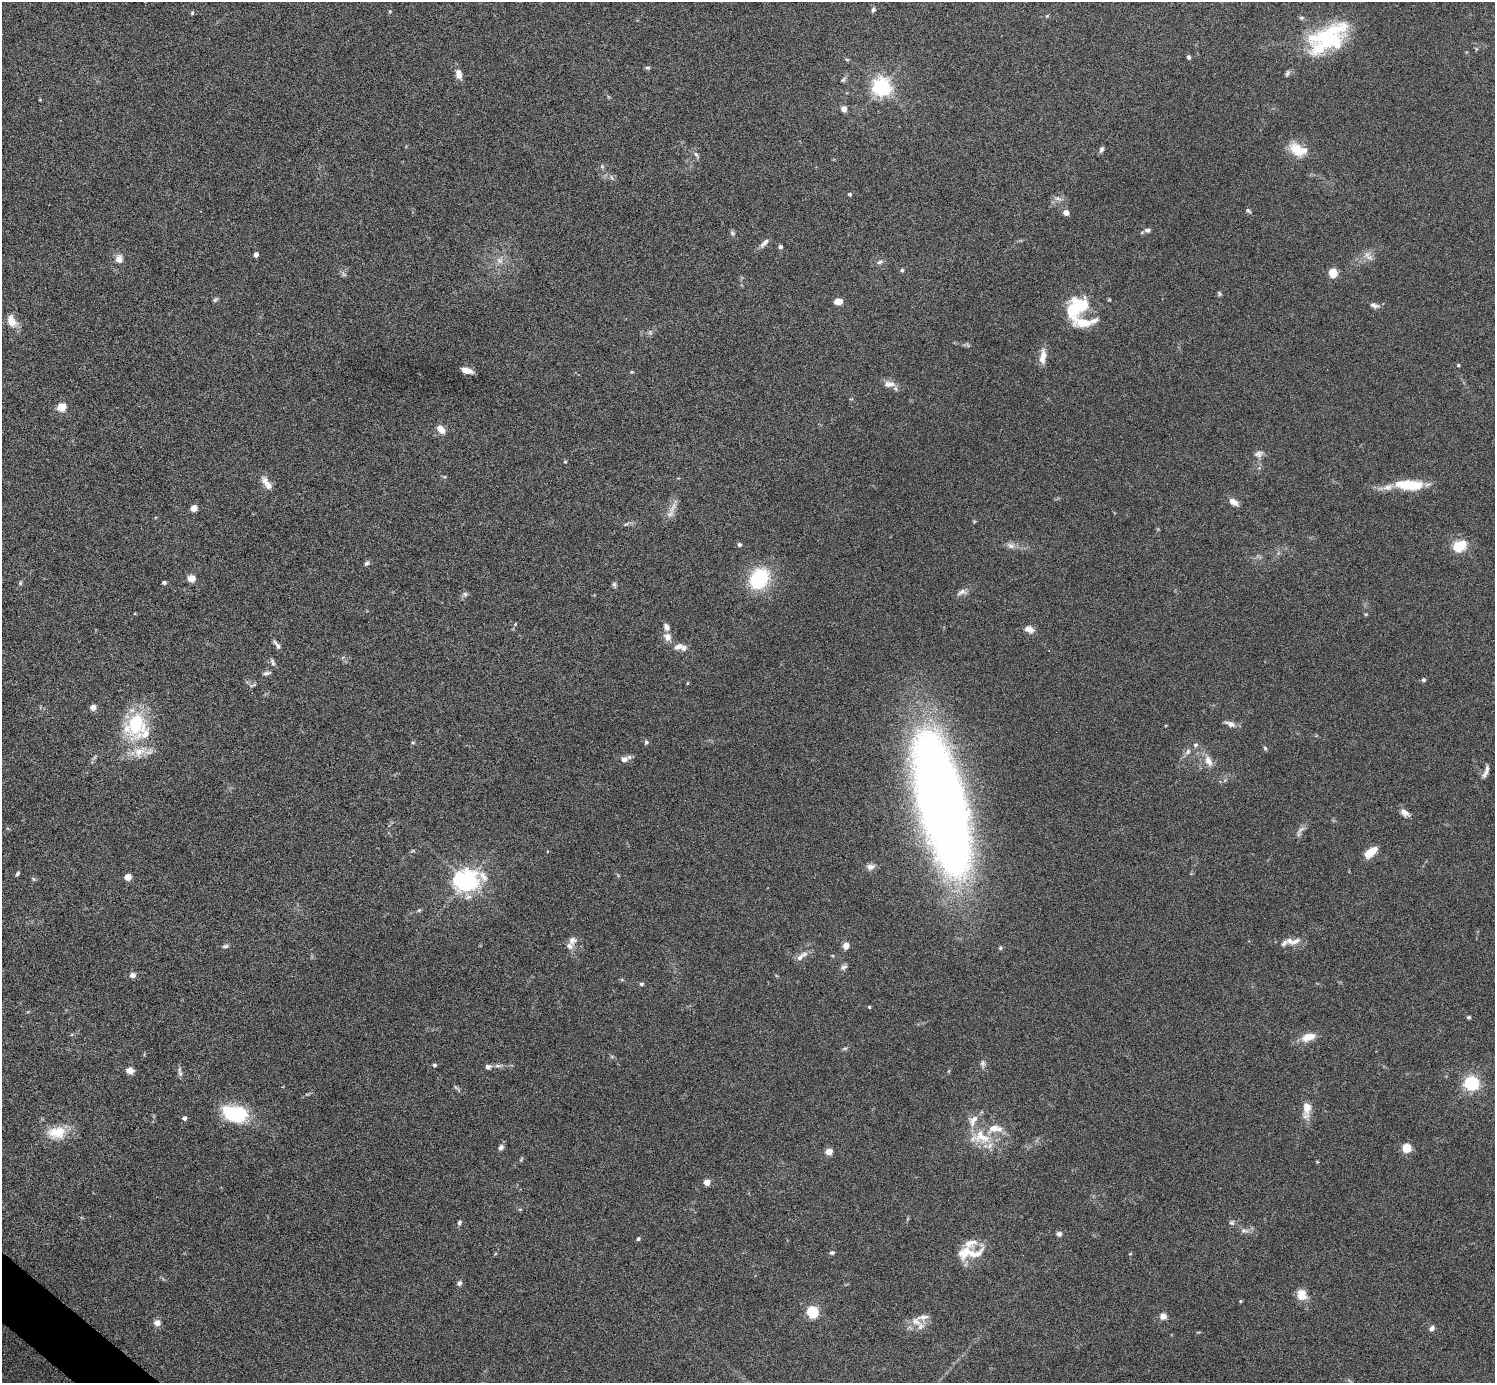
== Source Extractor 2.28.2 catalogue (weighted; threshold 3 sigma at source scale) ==
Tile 7 of 4 x 4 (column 3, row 2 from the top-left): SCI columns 2988-4480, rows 2918-4298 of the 5975 x 5977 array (HDU 1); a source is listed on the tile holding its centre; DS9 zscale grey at full resolution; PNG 1497 x 1385 px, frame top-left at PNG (2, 2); no overlay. Shown black and unused: <1% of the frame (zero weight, under 4 of 8 exposures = <1% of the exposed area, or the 3 px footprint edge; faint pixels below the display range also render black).
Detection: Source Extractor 2.28.2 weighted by HDU 2 'WHT'; one run over the whole footprint, this tile lists its part. Background 0.0778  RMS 0.0051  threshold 0.021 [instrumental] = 3 sigma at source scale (4.09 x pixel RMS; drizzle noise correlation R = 1.36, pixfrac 0.8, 0.05/0.05 arcsec/px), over >= 5 px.
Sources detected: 161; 4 too faint to see at this stretch — not listed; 18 inside a brighter listed object's ellipse — not listed separately; the other 139 listed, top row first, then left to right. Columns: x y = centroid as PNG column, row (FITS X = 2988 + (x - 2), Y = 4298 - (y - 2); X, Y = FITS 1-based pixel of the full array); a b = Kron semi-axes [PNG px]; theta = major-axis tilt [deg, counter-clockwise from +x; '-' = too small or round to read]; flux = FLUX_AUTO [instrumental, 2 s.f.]
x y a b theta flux
873 9 7 5 79 1.1
390 11 5 4 - 0.46
192 13 5 4 - 0.58
1047 16 5 4 - 0.48
1328 38 48 24 25 44
1189 57 5 4 - 0.96
847 60 5 4 - 0.64
647 68 6 4 1 0.79
1287 73 8 5 61 1
459 74 10 7 -82 3.7
843 80 9 5 38 0.94
881 87 6 6 - 230
844 109 6 6 - 2.7
1101 149 8 5 64 1.1
1296 150 22 14 -49 8.7
696 154 8 5 -61 1.2
602 166 6 5 - 0.78
611 177 6 4 -70 0.77
849 194 4 4 - 0.98
1058 199 11 6 -20 1.9
1248 211 8 4 -41 0.78
1066 213 4 4 - 4.2
1147 230 6 5 - 1.4
732 233 6 5 - 0.91
764 243 15 6 43 2.1
780 247 4 4 - 1.4
256 254 4 4 - 2.6
1369 257 13 5 -27 1.9
119 259 10 9 - 3.3
879 262 8 5 19 1.2
902 270 5 5 - 0.64
1333 273 8 8 - 6.4
1219 294 7 4 -71 0.64
215 300 7 4 40 0.81
839 302 9 6 8 3.5
1374 305 12 6 -18 1.6
1077 307 28 18 43 23
12 321 15 9 -62 5.8
1043 356 19 7 82 4.7
1458 365 4 3 - 0.63
467 370 11 5 -14 4
632 372 5 4 - 0.48
889 384 17 8 1 3.4
61 407 5 5 - 17
441 429 10 7 -46 4.4
1258 454 12 8 10 2.2
565 462 4 4 - 0.43
267 483 21 8 -56 4.4
1409 485 32 11 -4 17
1233 502 12 7 -32 2.9
673 507 20 6 65 3.5
194 508 5 4 - 7.7
626 524 8 3 30 0.71
739 545 5 4 - 1
1011 545 12 7 -21 2.3
1460 546 14 10 30 12
366 563 7 5 38 1
191 578 5 5 - 12
759 579 24 19 59 29
164 582 4 3 - 1.4
20 583 5 5 - 0.66
614 585 8 5 -73 0.9
961 592 14 7 25 2.2
465 594 6 6 - 1.1
666 627 8 6 -61 1.9
1029 629 9 6 -23 4.3
667 637 10 8 -60 3.2
278 646 9 6 -67 1.2
678 647 11 7 29 2.4
273 662 10 5 -71 1.2
267 673 10 4 12 1.2
1423 680 5 5 - 0.9
93 707 6 5 - 2.7
136 724 28 20 70 33
1230 724 14 6 -23 2.4
646 742 6 5 - 0.76
413 743 5 3 - 0.52
1195 745 7 5 15 1
1265 748 6 4 -48 0.63
139 752 21 13 31 8
1188 752 9 6 53 1.6
624 759 9 7 21 2.4
1208 761 16 9 -65 4.1
1487 769 10 5 88 1.5
942 803 98 30 -77 810
1405 813 12 7 -38 2.5
1301 830 18 5 51 2
1371 852 15 8 38 6.5
870 867 10 8 9 2.1
17 873 6 4 53 0.76
483 876 18 9 -54 4.8
128 877 5 4 - 7.5
466 881 8 7 - 350
419 910 5 4 - 0.59
572 940 12 10 38 2.8
1295 941 17 6 26 3
846 945 6 5 - 3.6
225 946 9 5 6 1
801 956 19 6 38 2.9
844 967 9 7 26 1.4
132 975 6 5 - 2.6
641 984 6 5 - 0.74
869 1007 4 4 - 0.53
1469 1017 5 4 - 0.65
1308 1037 20 10 18 5.4
845 1048 8 3 19 0.7
983 1063 9 7 81 1.4
434 1065 5 4 - 0.82
488 1067 7 6 - 1.7
130 1071 8 7 - 3.2
180 1073 7 6 - 1.2
1471 1083 6 6 - 120
456 1088 10 2 -35 0.73
1307 1108 14 9 86 5.6
236 1114 23 14 -13 36
184 1118 5 4 - 1.4
57 1133 26 17 7 11
980 1137 31 18 -4 14
501 1147 7 6 - 1.6
1406 1148 8 7 - 7.2
829 1152 5 4 - 8.6
707 1182 5 4 - 6.3
520 1209 6 3 19 0.49
459 1222 5 4 - 1.1
1232 1223 7 7 - 1.2
1244 1231 10 5 -1 1.6
1059 1234 6 5 - 1.5
638 1239 4 4 - 0.85
832 1252 6 5 - 0.94
965 1252 23 15 39 9.5
1130 1254 5 3 - 0.39
459 1283 6 5 - 1.4
1301 1295 12 9 -85 6.8
1240 1301 4 3 - 0.56
812 1312 5 5 - 49
1163 1316 8 7 - 2.6
916 1322 18 9 -28 4.7
157 1323 6 6 - 3.5
1432 1328 7 6 - 1.5